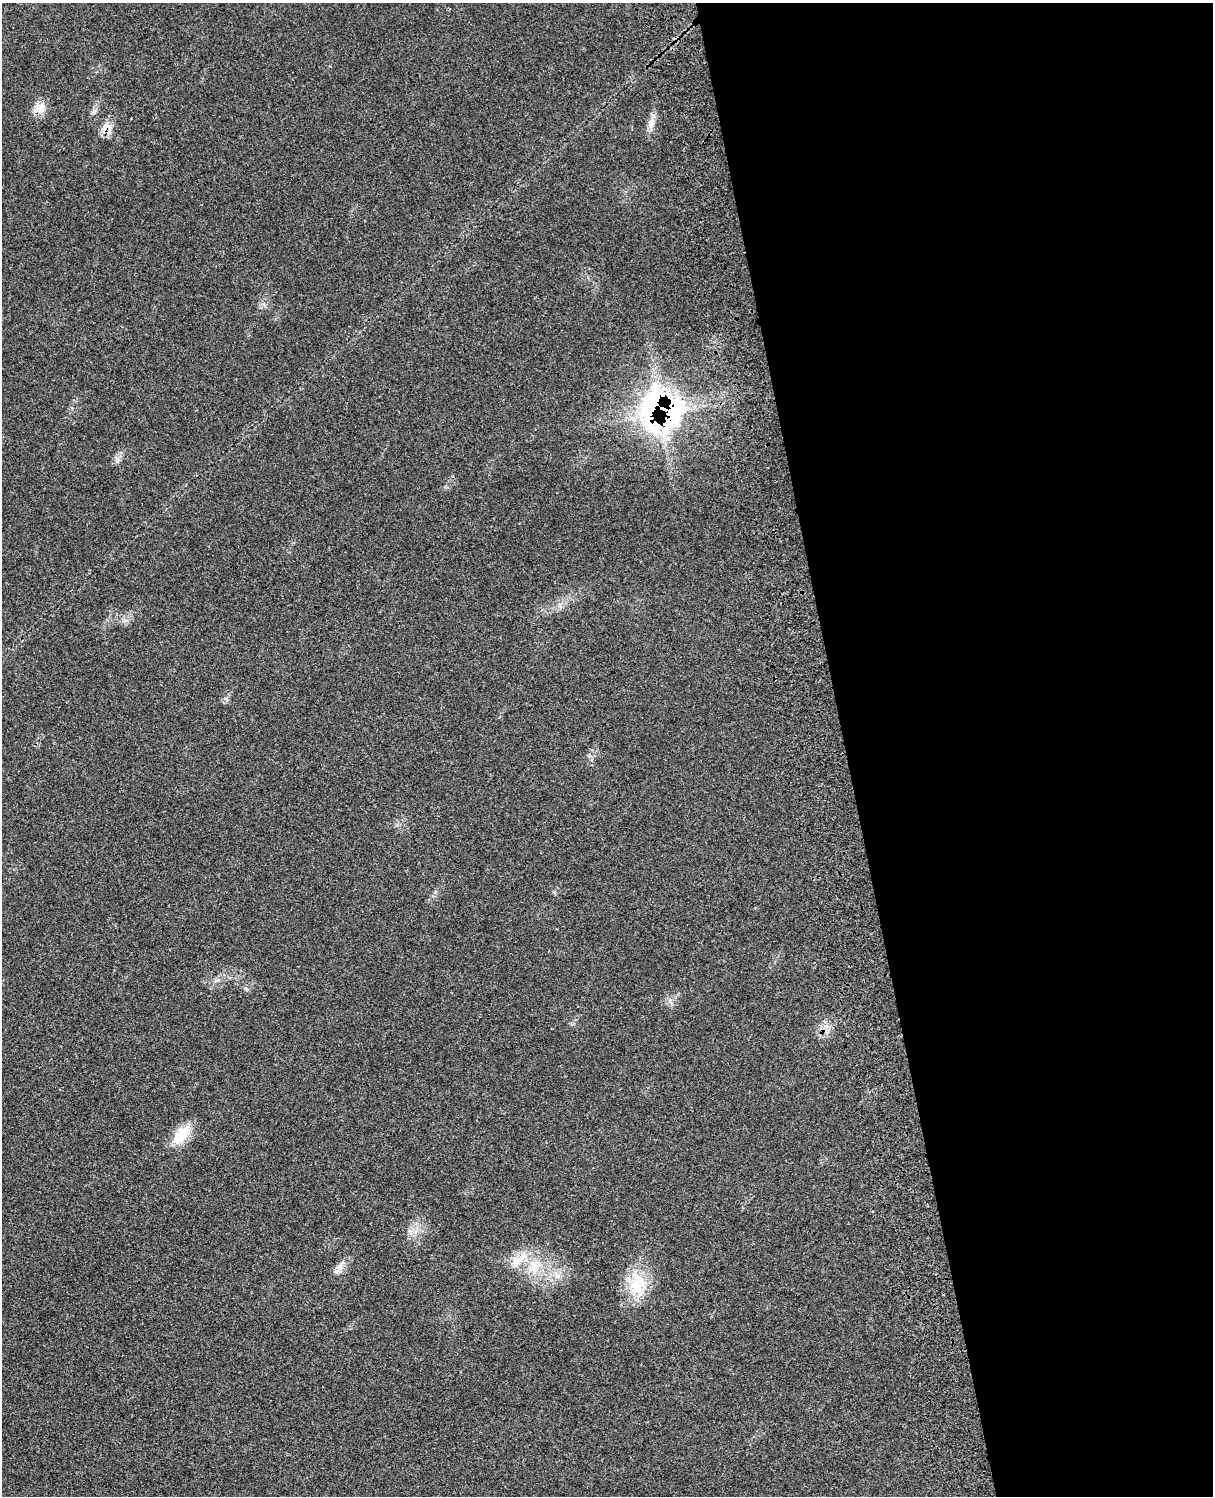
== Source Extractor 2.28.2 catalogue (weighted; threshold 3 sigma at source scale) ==
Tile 8 of 4 x 3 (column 4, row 2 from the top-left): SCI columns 3754-4964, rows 1771-3264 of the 5090 x 4923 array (HDU 1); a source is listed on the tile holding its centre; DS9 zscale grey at full resolution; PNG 1215 x 1498 px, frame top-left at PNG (2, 3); no overlay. Shown black and unused: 30% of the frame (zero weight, under 3 of 4 exposures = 6% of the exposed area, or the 3 px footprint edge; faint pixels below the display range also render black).
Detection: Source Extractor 2.28.2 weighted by HDU 2 'WHT'; one run over the whole footprint, this tile lists its part. Background 0.108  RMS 0.0065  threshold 0.0293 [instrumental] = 3 sigma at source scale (4.5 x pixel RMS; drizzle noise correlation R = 1.50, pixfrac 1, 0.05/0.05 arcsec/px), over >= 5 px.
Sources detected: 9; all 9 listed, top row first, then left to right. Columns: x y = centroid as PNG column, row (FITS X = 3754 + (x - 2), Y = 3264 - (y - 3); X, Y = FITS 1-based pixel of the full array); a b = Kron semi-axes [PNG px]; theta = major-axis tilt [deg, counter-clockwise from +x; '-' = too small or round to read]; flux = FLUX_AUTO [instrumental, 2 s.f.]
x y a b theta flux
39 108 17 13 20 7.2
651 123 16 8 89 4.8
106 127 14 12 18 6.4
661 410 37 35 -58 210
182 1133 25 16 56 15
522 1257 19 6 49 6.5
535 1266 12 10 -6 7.5
340 1267 13 8 69 4.2
640 1288 37 13 83 19
Overlapping masked pixels (flux is a lower limit): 2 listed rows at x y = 106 127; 661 410